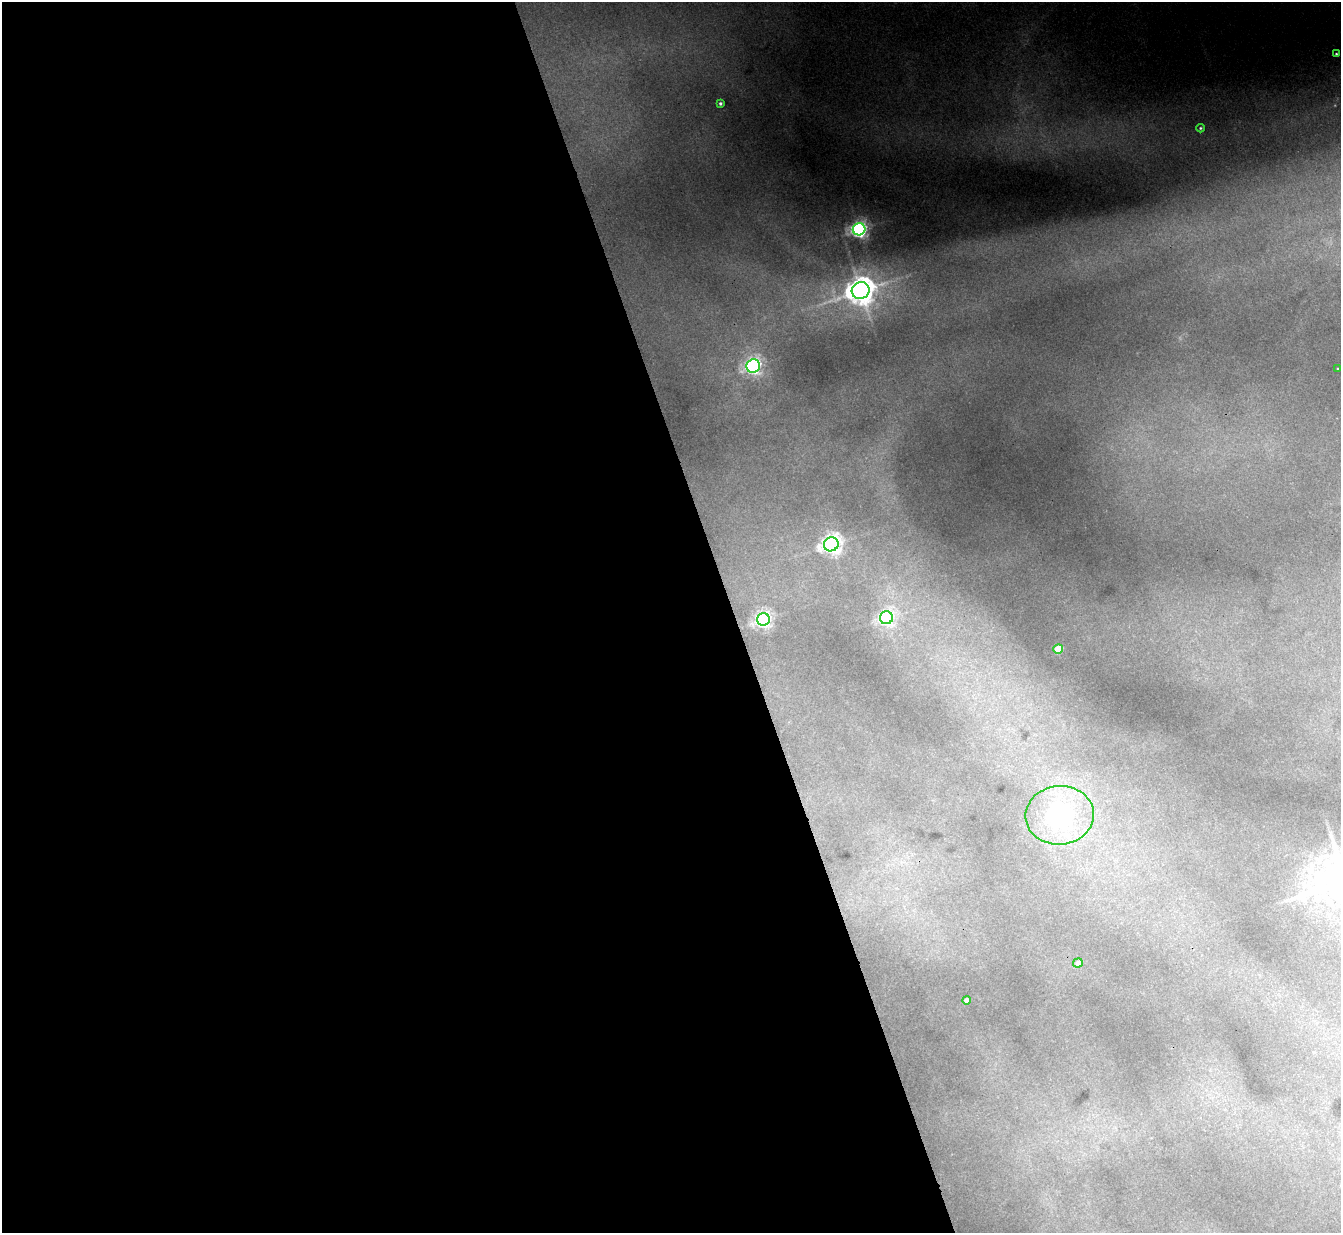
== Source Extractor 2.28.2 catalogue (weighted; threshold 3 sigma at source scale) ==
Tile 9 of 4 x 4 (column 1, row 3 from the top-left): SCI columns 2-1340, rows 1377-2607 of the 5356 x 5341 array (HDU 1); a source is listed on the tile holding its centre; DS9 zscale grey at full resolution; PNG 1343 x 1235 px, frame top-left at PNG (2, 2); each listed source drawn as its Kron ellipse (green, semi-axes under 4 px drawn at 4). Shown black and unused: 55% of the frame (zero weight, under 3 of 4 exposures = <1% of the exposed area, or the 3 px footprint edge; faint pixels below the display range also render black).
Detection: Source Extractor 2.28.2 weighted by HDU 2 'WHT'; one run over the whole footprint, this tile lists its part. Background 0.103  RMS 0.0075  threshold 0.0338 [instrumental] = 3 sigma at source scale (4.5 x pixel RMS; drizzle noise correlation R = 1.50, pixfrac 1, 0.05/0.05 arcsec/px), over >= 5 px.
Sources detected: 14; all 14 listed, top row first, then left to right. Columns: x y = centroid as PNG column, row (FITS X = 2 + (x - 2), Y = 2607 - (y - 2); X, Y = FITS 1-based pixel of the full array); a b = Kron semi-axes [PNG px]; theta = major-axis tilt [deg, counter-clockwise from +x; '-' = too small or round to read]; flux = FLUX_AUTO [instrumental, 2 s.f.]
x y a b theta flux
1336 54 4 3 - 0.95
720 103 3 3 - 1.2
1200 128 4 3 - 0.86
859 229 6 6 - 290
861 291 9 8 - 1000
753 366 7 6 - 260
1338 369 3 3 - 0.76
831 544 7 7 - 450
886 618 6 6 - 220
763 619 6 6 - 280
1058 649 5 5 - 21
1060 815 34 29 5 83
1078 963 5 4 - 4.5
966 1000 4 4 - 4